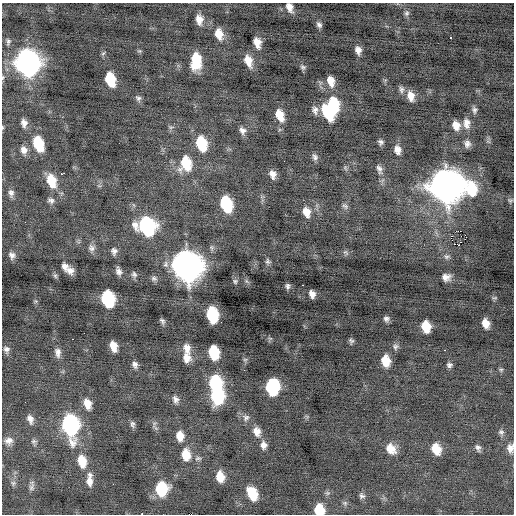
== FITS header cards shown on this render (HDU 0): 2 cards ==
NAXIS1  =                  512 / Axis length
NAXIS2  =                  512 / Axis length

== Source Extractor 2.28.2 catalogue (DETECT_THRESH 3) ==
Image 512 x 512 px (HDU 0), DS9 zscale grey, 1 PNG px = 1 image px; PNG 516 x 516 px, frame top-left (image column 1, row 512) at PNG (2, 3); no overlay
Background -0.0891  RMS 0.83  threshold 2.48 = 3 sigma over >= 5 px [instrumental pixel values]
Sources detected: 134; all 134 listed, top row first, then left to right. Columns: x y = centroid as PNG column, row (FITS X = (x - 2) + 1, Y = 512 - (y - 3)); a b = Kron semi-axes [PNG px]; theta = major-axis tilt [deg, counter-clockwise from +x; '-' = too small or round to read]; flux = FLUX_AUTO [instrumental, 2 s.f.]
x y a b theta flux
289 7 11 8 -67 390
407 13 8 7 - 150
199 20 11 7 -83 460
319 25 7 5 -51 170
219 34 13 9 -75 650
451 38 3 3 - 430
8 41 9 5 -89 130
257 42 9 6 -74 540
358 50 8 6 -77 300
139 51 5 5 - 76
103 53 7 3 37 71
196 61 14 8 88 1700
248 61 14 8 -70 630
27 63 14 11 -74 39000
303 67 8 6 -17 120
110 79 11 7 -74 1900
331 81 12 8 -75 530
401 89 10 7 -83 180
411 96 11 7 -74 530
138 98 9 7 -36 160
333 105 13 9 -75 2400
315 110 11 7 -81 260
474 110 9 5 -83 160
328 113 15 8 -61 2400
280 115 12 8 -69 780
24 123 10 7 -82 300
466 123 14 8 -84 400
456 125 10 8 -70 550
2 127 5 3 - 54
171 127 7 4 18 95
242 130 9 8 - 270
381 142 7 5 -60 150
38 144 13 8 -71 2300
201 144 14 9 -74 2200
467 144 9 8 - 250
24 150 10 9 - 340
397 150 10 8 -77 390
315 157 9 7 -67 180
186 163 16 12 -89 1800
345 168 8 3 -59 85
379 169 14 7 -69 260
62 173 6 3 17 330
273 174 9 7 -76 330
51 181 15 9 -72 1300
446 186 14 13 - 98000
471 189 16 12 -61 2200
11 193 10 7 -88 210
51 200 9 7 -27 190
510 200 8 4 8 74
226 204 12 8 -71 3400
345 206 9 6 -37 150
306 212 12 8 -71 550
25 222 2 2 - 22
146 226 13 11 -50 8500
458 231 3 2 - 5900
465 235 2 2 - 180
451 238 3 2 - 650
455 244 2 2 - 120
458 245 2 2 - 1200
91 248 10 9 - 250
114 251 9 8 - 220
346 252 9 5 -43 110
12 255 8 7 - 240
446 257 7 6 - 140
268 261 7 6 - 120
65 266 9 7 -70 290
187 266 14 12 -73 76000
70 270 7 7 - 320
118 271 9 6 -73 250
134 274 8 7 - 160
55 276 7 5 -68 100
446 277 8 7 - 330
154 278 9 7 -24 150
235 281 6 6 - 100
303 285 2 2 - 96
288 286 7 5 -87 140
312 294 7 5 -73 290
495 298 7 3 5 52
107 299 12 8 -75 5300
212 315 12 8 -79 3600
386 319 6 6 - 170
162 321 7 4 -58 140
486 323 8 6 -72 530
426 327 9 7 -78 1200
84 333 2 2 - 68
73 339 2 2 - 160
351 341 7 5 -41 120
113 346 9 6 -74 590
395 347 9 7 80 150
187 348 13 9 -77 440
6 349 9 8 - 210
444 350 3 2 - 76
214 352 11 8 -79 2300
58 353 12 7 -84 300
186 358 12 10 -87 510
245 359 6 4 1 77
386 361 10 7 -80 980
135 364 9 7 -77 220
449 365 7 6 - 150
501 370 5 5 - 87
215 384 11 9 -84 4100
272 387 11 9 88 5500
217 396 11 9 -88 5800
175 399 10 7 -76 240
87 404 12 8 -71 610
246 418 10 9 - 220
30 419 11 7 -73 310
132 424 9 6 -86 150
70 425 15 9 -81 12000
257 431 11 9 -72 460
501 432 8 6 -61 160
180 436 9 7 -85 670
9 441 12 10 20 350
34 441 8 7 - 140
263 445 10 8 -87 320
478 448 9 6 -68 180
510 448 11 8 81 330
391 449 12 9 -49 720
436 449 11 8 -67 1000
186 455 13 9 -84 990
198 458 10 6 1 160
82 461 13 9 -76 1100
90 475 8 7 - 190
220 477 10 7 -80 800
89 481 13 8 -86 390
13 483 7 7 - 160
113 484 2 2 - 46
31 487 11 7 78 210
161 489 11 10 - 2800
252 494 12 8 -65 1400
362 496 8 7 - 160
345 503 7 6 - 110
319 510 9 8 - 1300
142 513 3 2 - 100
At the frame edge (FLAGS 8, measured only in part): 6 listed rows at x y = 289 7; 27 63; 2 127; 510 448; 319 510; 142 513